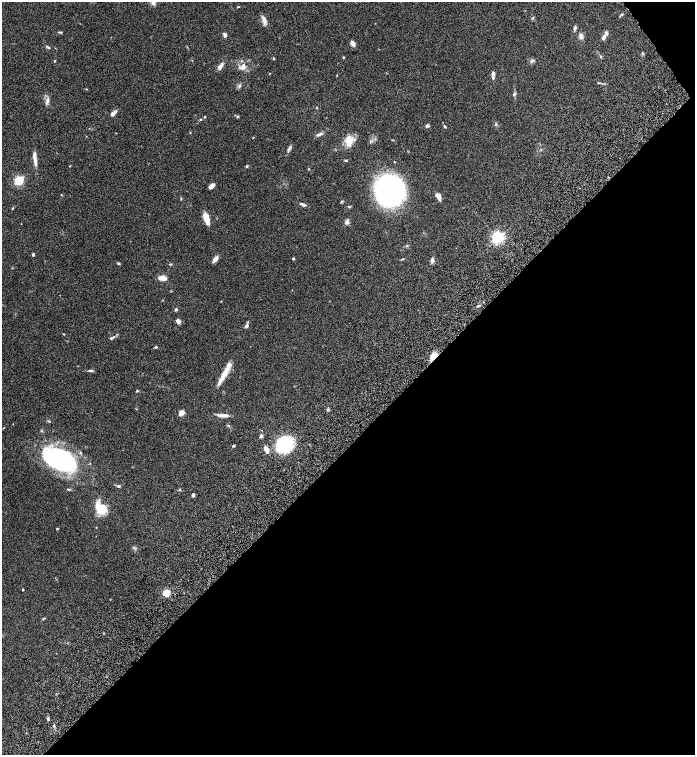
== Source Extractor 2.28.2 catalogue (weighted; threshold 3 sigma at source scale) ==
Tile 12 of 4 x 4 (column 4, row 3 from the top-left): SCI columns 4417-5801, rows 1608-3112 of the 6200 x 6220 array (HDU 1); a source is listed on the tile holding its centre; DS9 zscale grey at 2 x 2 block average (1 PNG px = mean of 2 x 2 image px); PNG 697 x 757 px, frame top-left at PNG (2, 2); no overlay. Shown black and unused: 42% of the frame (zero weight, under 6 of 12 exposures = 6% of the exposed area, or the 3 px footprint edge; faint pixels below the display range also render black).
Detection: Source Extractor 2.28.2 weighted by HDU 2 'WHT'; one run over the whole footprint, this tile lists its part. Background 0.0762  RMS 0.0039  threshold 0.016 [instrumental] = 3 sigma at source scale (4.09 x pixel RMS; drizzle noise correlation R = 1.36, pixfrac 0.8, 0.05/0.05 arcsec/px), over >= 5 px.
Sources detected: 107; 10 inside a brighter listed object's ellipse — not listed separately; the other 97 listed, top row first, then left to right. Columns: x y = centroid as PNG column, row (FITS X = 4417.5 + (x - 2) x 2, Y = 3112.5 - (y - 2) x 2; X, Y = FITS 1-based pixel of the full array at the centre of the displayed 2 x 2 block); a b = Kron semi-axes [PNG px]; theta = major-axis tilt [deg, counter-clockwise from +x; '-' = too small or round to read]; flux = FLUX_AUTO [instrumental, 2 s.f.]
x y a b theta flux
238 7 4 2 - 0.52
622 14 4 3 - 0.97
533 18 4 3 - 0.69
264 20 13 5 -80 3.8
575 28 6 4 71 1.7
60 32 6 2 -4 0.9
225 35 5 3 - 2.5
581 36 8 5 -79 2.9
604 37 8 5 63 2.8
353 43 5 3 - 5.6
48 47 5 3 - 0.99
601 56 5 3 - 0.84
343 57 3 3 - 0.77
274 58 3 3 - 0.63
54 61 3 2 - 0.48
531 61 4 2 - 0.93
220 66 10 4 58 4
243 66 9 5 -79 4
270 73 2 2 - 0.33
493 74 5 3 - 2.5
337 75 2 2 - 0.4
599 83 6 2 -9 0.79
239 86 7 3 68 1.4
86 89 3 2 - 0.43
514 94 6 4 50 1.3
47 101 10 4 75 2.8
113 113 6 3 43 5.2
205 117 3 3 - 0.7
237 117 3 3 - 0.92
200 119 3 2 - 0.59
496 124 4 3 - 0.98
427 126 4 3 - 1.8
445 126 3 2 - 1.5
190 133 2 2 - 0.47
319 134 10 3 20 2.4
253 137 3 2 - 0.44
349 141 13 9 83 10
289 148 10 3 59 2
35 158 18 4 -83 5.9
346 160 4 2 - 0.76
394 162 2 2 - 0.47
70 166 2 2 - 0.42
247 166 4 2 - 0.7
309 169 3 2 - 0.54
19 180 3 3 - 78
211 186 6 3 42 5.4
389 191 18 17 - 250
438 195 5 3 - 3.7
181 199 3 3 - 0.67
342 202 4 3 - 0.81
303 204 8 3 -21 2.2
349 207 4 3 - 0.79
12 208 3 3 - 0.67
206 218 13 5 -73 9.2
347 222 8 5 65 2.3
498 237 4 3 - 200
407 246 4 3 - 0.76
33 255 2 2 - 2.4
293 258 2 2 - 1.6
215 259 9 4 53 4.1
402 259 5 2 - 0.64
432 260 5 4 - 2.5
119 264 4 3 - 0.94
163 278 8 4 -7 8.1
163 300 3 2 - 0.32
221 301 3 2 - 0.34
176 309 4 3 - 1.2
178 321 4 3 - 4.7
246 326 5 3 - 2
64 334 3 2 - 0.42
111 338 4 3 - 1.3
156 347 3 3 - 0.99
434 357 11 4 55 12
91 370 8 3 -6 1.3
224 374 30 4 61 12
137 391 3 3 - 0.77
328 409 4 2 - 0.82
182 412 5 5 - 3.9
222 415 13 5 -7 4.3
49 421 4 3 - 0.76
228 425 3 2 - 0.63
261 436 2 2 - 4.8
284 445 12 10 36 85
233 446 3 3 - 0.9
266 450 9 4 -64 4.2
60 459 35 19 -25 120
118 486 5 3 - 1.2
69 489 5 3 - 0.85
193 495 3 2 - 2.6
102 509 7 6 - 24
57 529 3 2 - 0.85
23 589 2 2 - 0.57
166 593 3 3 - 33
110 599 3 2 - 0.28
44 618 6 2 29 0.73
48 719 5 3 - 1.2
54 726 3 2 - 0.74
Overlapping masked pixels (flux is a lower limit): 1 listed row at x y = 434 357
Diffuse or blended objects may show on this block-average render without a row.